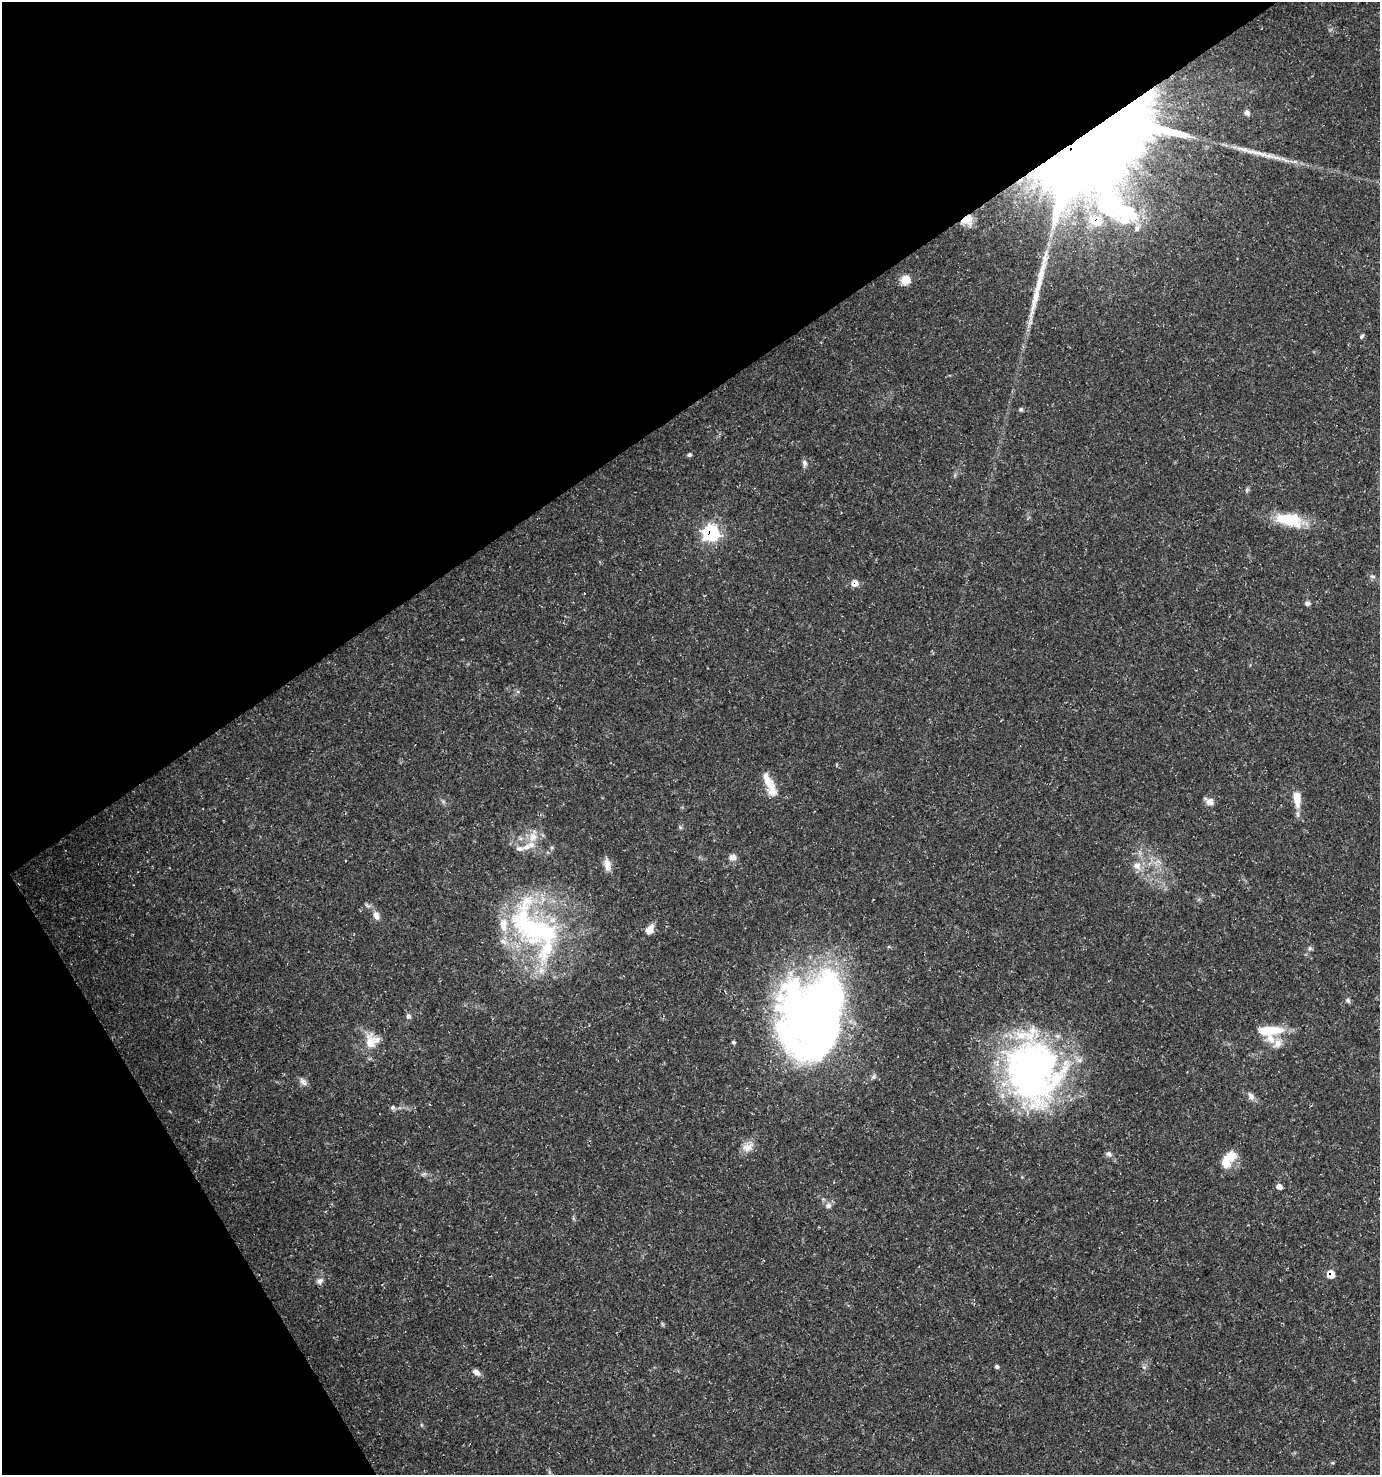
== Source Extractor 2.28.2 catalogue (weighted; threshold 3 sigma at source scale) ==
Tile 5 of 4 x 4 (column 1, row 2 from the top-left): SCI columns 120-1497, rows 2953-4425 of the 5813 x 5899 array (HDU 1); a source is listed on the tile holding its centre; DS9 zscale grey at full resolution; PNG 1382 x 1477 px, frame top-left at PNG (2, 2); no overlay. Shown black and unused: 33% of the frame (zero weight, under 3 of 5 exposures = <1% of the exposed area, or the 3 px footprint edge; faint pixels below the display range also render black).
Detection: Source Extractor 2.28.2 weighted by HDU 2 'WHT'; one run over the whole footprint, this tile lists its part. Background 0.0272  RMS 0.0025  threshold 0.0114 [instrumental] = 3 sigma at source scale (4.5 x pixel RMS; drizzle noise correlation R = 1.50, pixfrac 1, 0.0396/0.0396 arcsec/px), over >= 5 px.
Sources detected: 61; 3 inside a brighter object's white glare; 1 long thin detection or spike segment (spike, bleed or trail) — not listed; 9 inside a brighter listed object's ellipse — not listed separately; the other 48 listed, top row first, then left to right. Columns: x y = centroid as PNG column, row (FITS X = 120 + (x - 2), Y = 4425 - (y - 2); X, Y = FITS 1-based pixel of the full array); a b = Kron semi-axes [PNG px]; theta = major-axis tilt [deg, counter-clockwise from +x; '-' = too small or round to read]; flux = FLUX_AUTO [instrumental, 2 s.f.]
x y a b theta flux
1247 113 7 6 - 0.88
1114 126 98 50 37 460
1260 153 39 7 -15 4.7
969 219 16 10 81 2.3
1096 221 9 8 - 6.7
906 280 9 8 - 4
1361 336 6 4 43 0.42
1021 409 6 5 - 0.42
689 455 5 5 - 0.53
804 463 9 7 -84 0.84
1247 490 7 5 46 0.44
1289 520 33 15 -10 9.9
711 533 8 8 - 47
1373 576 8 4 -9 0.48
855 583 8 8 - 1.8
1307 603 7 6 - 0.7
769 784 33 9 -67 4.6
1297 798 18 8 -84 4.1
1209 801 13 7 -31 1.4
533 837 13 10 70 2.8
520 849 11 7 3 1.1
732 857 11 8 -4 1.2
607 865 15 8 -77 2.1
1137 865 11 10 - 2.1
376 916 12 8 -72 1.5
535 929 80 46 -44 57
650 929 10 8 54 2.3
1310 948 6 5 - 0.46
1348 1000 7 6 - 0.57
408 1016 6 6 - 0.73
814 1016 80 59 77 230
1271 1030 30 12 3 7.2
370 1042 24 14 -88 4.7
733 1042 5 4 - 0.39
1277 1043 15 9 44 2.1
1033 1071 83 63 -79 94
303 1082 12 7 -43 1.2
1251 1096 12 7 -58 1.3
393 1107 6 6 - 0.56
748 1147 16 11 25 2.3
1109 1154 8 7 - 0.83
1228 1159 23 12 54 5.2
1279 1187 6 5 - 1.3
828 1205 10 8 16 1.1
1331 1274 6 6 - 3.7
320 1281 10 7 30 0.99
997 1367 5 4 - 0.48
476 1372 9 6 -37 1.3
Overlapping masked pixels (flux is a lower limit): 6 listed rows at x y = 1114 126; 969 219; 1096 221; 711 533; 855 583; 1331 1274